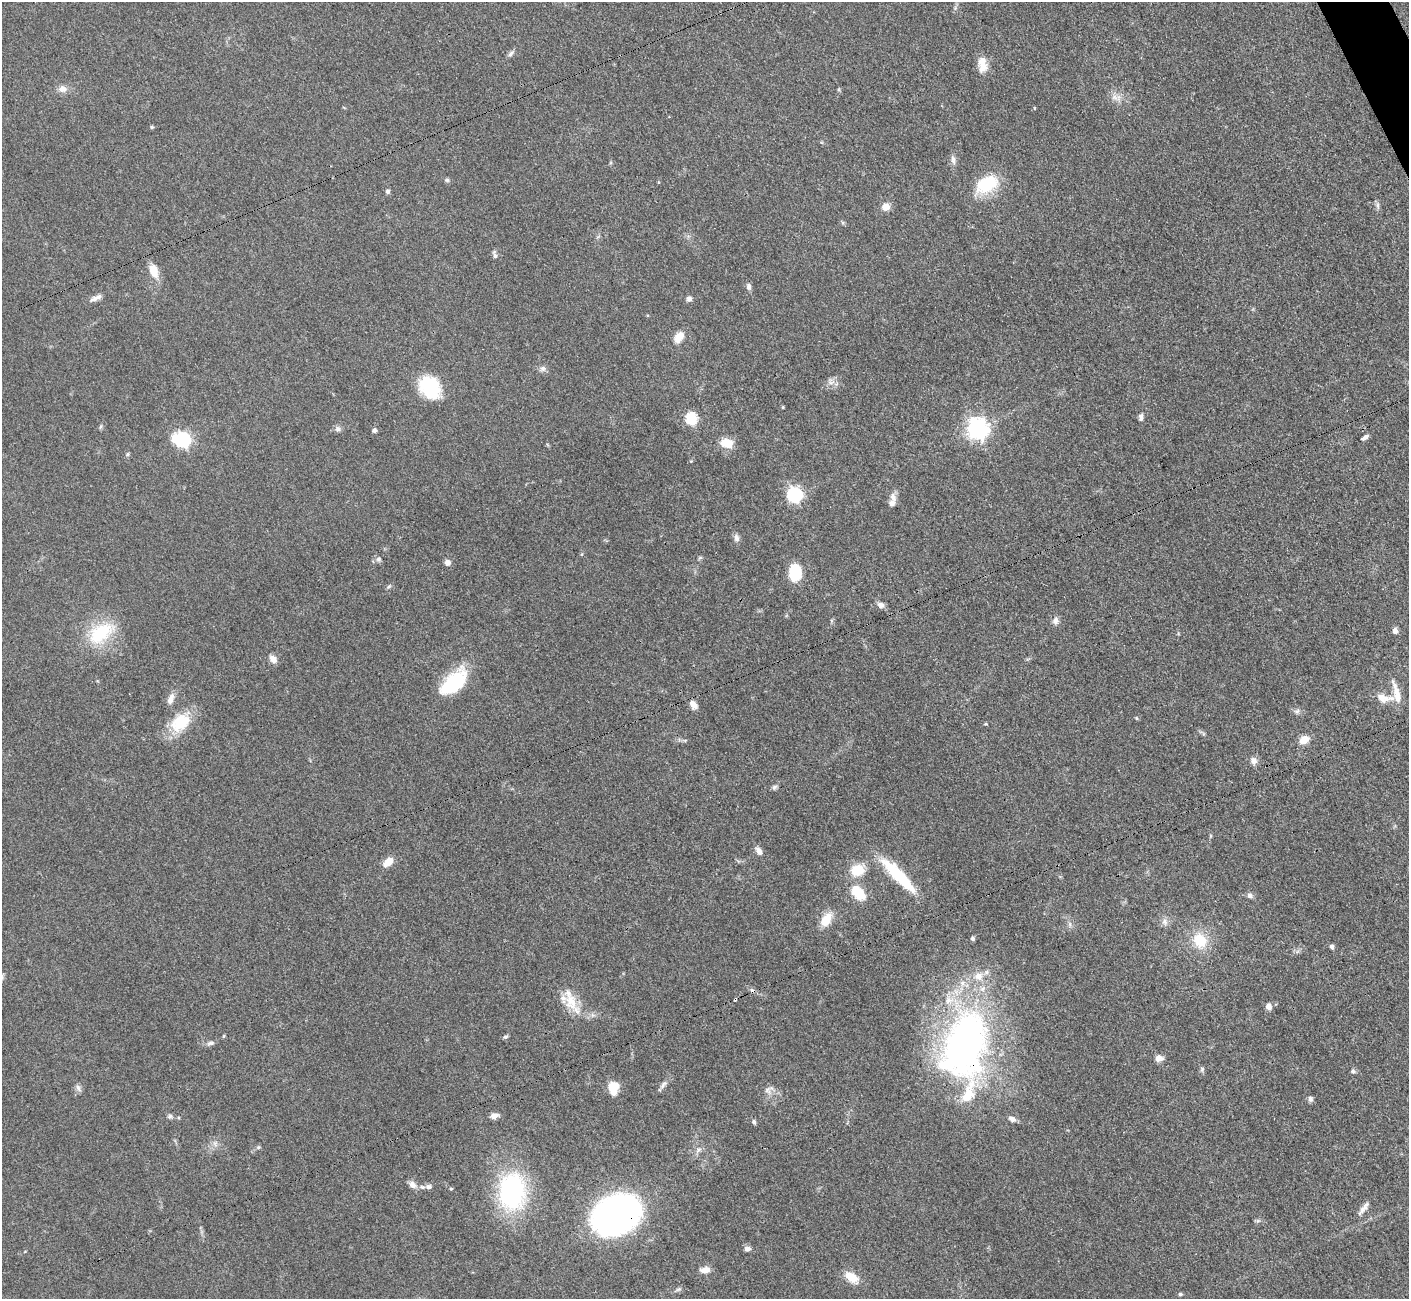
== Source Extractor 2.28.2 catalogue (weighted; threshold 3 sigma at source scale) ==
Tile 10 of 4 x 4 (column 2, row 3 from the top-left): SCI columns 1424-2830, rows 1595-2891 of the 5660 x 5649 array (HDU 1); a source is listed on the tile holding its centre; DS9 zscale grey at full resolution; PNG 1411 x 1301 px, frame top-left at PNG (2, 2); no overlay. Shown black and unused: <1% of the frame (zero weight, under 3 of 4 exposures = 2% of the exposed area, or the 3 px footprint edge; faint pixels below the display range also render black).
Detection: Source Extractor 2.28.2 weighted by HDU 2 'WHT'; one run over the whole footprint, this tile lists its part. Background 0.0466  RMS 0.0052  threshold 0.0235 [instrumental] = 3 sigma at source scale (4.5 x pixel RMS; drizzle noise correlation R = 1.50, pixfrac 1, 0.05/0.05 arcsec/px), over >= 5 px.
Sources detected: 108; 1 inside a brighter object's white glare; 2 cosmic-ray / hot-pixel residue — not listed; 5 inside a brighter listed object's ellipse — not listed separately; the other 100 listed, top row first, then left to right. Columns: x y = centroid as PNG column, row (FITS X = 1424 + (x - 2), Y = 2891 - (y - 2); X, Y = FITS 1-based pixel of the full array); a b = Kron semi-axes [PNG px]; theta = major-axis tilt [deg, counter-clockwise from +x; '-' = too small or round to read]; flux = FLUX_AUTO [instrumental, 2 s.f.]
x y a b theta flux
511 54 9 5 46 1.5
982 64 20 10 -86 7
63 89 11 9 -2 3.4
1116 98 17 7 -13 3.7
152 127 5 4 - 0.66
953 160 14 5 -81 2.1
447 180 7 5 -1 0.94
987 184 27 17 28 23
388 191 6 5 - 1.2
1378 205 9 4 -82 1.4
886 207 6 6 - 7.6
495 255 11 4 -74 1.4
154 271 15 9 -72 8.1
749 286 9 6 -80 1.9
96 298 17 6 25 3.1
689 299 6 6 - 1.9
679 337 12 8 55 6.8
543 368 8 7 - 1.8
831 382 11 4 0 1.9
430 388 26 20 -54 27
783 407 4 3 - 0.55
1141 417 11 6 89 1.7
691 419 6 6 - 50
100 427 6 4 70 0.73
338 429 8 7 - 1.7
977 429 8 7 - 310
374 430 4 4 - 1.8
1365 437 10 5 37 1.6
183 440 7 6 - 100
727 443 13 9 -11 9
128 454 6 4 89 0.75
794 495 7 6 - 120
893 497 14 8 -73 3
736 538 10 6 -76 2.2
700 558 6 4 1 0.73
378 559 7 7 - 1.5
447 563 7 7 - 2.5
795 572 17 12 89 18
388 587 7 4 31 0.83
881 605 10 7 -30 2.4
1055 621 9 8 - 2.2
1395 631 7 5 -73 2.3
101 633 38 22 35 27
273 659 10 7 -50 3.5
453 683 33 17 44 31
1397 695 29 8 -76 7.6
1382 698 19 11 -22 6.3
170 699 15 7 68 3.5
693 704 11 7 -52 3.5
1297 711 8 5 26 1.4
1136 718 5 3 - 0.51
180 722 26 18 36 20
985 724 5 3 - 0.53
1304 740 10 7 31 6.6
1253 761 9 9 - 2.7
774 787 7 6 - 1.2
759 851 10 6 -59 2.7
388 862 13 8 39 5.7
857 870 16 13 26 12
898 875 51 11 -46 28
858 893 23 14 -44 12
1250 896 8 7 - 1.7
826 919 17 10 56 9
1165 922 10 8 -76 2.4
1070 924 8 4 90 1.3
972 938 5 5 - 1
1200 940 15 13 -65 16
1332 947 6 5 - 1.2
571 1001 39 13 -64 13
1269 1006 8 7 - 2.4
224 1036 5 3 - 0.53
505 1037 7 5 15 0.94
210 1043 11 6 7 1.6
965 1044 73 42 74 240
1159 1058 9 7 -2 3.4
1202 1069 7 6 - 1.1
1353 1071 6 6 - 1.1
663 1084 15 6 49 2.1
78 1088 11 6 -65 1.7
614 1088 14 10 85 9.5
767 1090 12 9 -57 2.9
1310 1099 7 6 - 1.5
170 1116 8 6 15 1.2
494 1116 10 6 14 2.7
1012 1119 10 6 -27 2.3
754 1122 6 4 -64 1.1
215 1144 9 5 -72 1.7
258 1147 6 5 - 0.86
698 1150 10 7 53 2.3
413 1185 11 8 -41 2.8
429 1187 7 6 - 1.6
451 1189 4 4 - 0.61
512 1191 34 25 88 82
1363 1209 18 6 49 3
616 1215 33 24 24 290
747 1249 7 6 - 1.9
705 1270 12 7 9 3.7
852 1277 19 10 -35 8.3
678 1289 8 5 19 1.1
1180 1294 5 4 - 0.99
Overlapping masked pixels (flux is a lower limit): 2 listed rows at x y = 965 1044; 616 1215